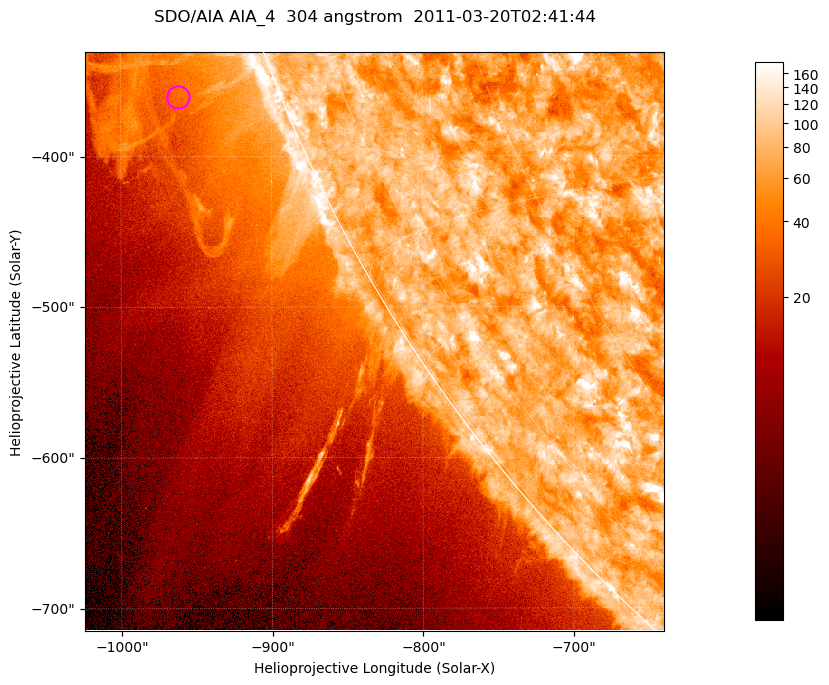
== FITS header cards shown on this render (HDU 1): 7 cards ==
TELESCOP= 'SDO/AIA '           / For AIA: SDO/AIA
INSTRUME= 'AIA_4   '           / For AIA: AIA_ATA1, AIA_ATA2, AIA_ATA3 or AIA_AT
WAVELNTH=                  304 / [angstrom] Wavelength
WAVEUNIT= 'angstrom'           / Wavelength unit: angstrom
DATE-OBS= '2011-03-20T02:41:44.124' / [ISO] Date when observation started; ISO 8
CTYPE1  = 'HPLN-TAN'           / CTYPE1; Typically HPLN
CTYPE2  = 'HPLT-TAN'           / CTYPE2; Typically HPLT

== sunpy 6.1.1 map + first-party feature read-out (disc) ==
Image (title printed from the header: SDO/AIA AIA_4  304 angstrom  2011-03-20T02:41:44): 640 x 640 px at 0.6 arcsec/px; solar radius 964 arcsec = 1606 px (partial field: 2.1% of the solar disc is inside the frame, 41% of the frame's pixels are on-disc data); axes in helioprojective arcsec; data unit not stated in the header (colour bar unlabelled)
Orientation: roll -0.132 deg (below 1 deg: not rotated)
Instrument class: DISC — disc imager (sunpy class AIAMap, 304 A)
Bright regions (active regions / flare kernels): reference = the on-disc median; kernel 5 px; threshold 5 sigma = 112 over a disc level ~73.7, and >= 1.15x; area >= 409 px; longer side >= 8 px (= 4.8 arcsec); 0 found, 0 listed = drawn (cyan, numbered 1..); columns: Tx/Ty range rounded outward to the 2 arcsec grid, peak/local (2 s.f.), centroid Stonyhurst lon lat
Off-limb structures (1.02-1.3 R_sun): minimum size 204 px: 5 found; the strongest spans PA ~110..115 deg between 1.02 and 1.13 R_sun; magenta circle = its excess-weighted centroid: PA ~110 deg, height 1.07 R_sun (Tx ~-962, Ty ~-360 arcsec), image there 1.5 x the reference